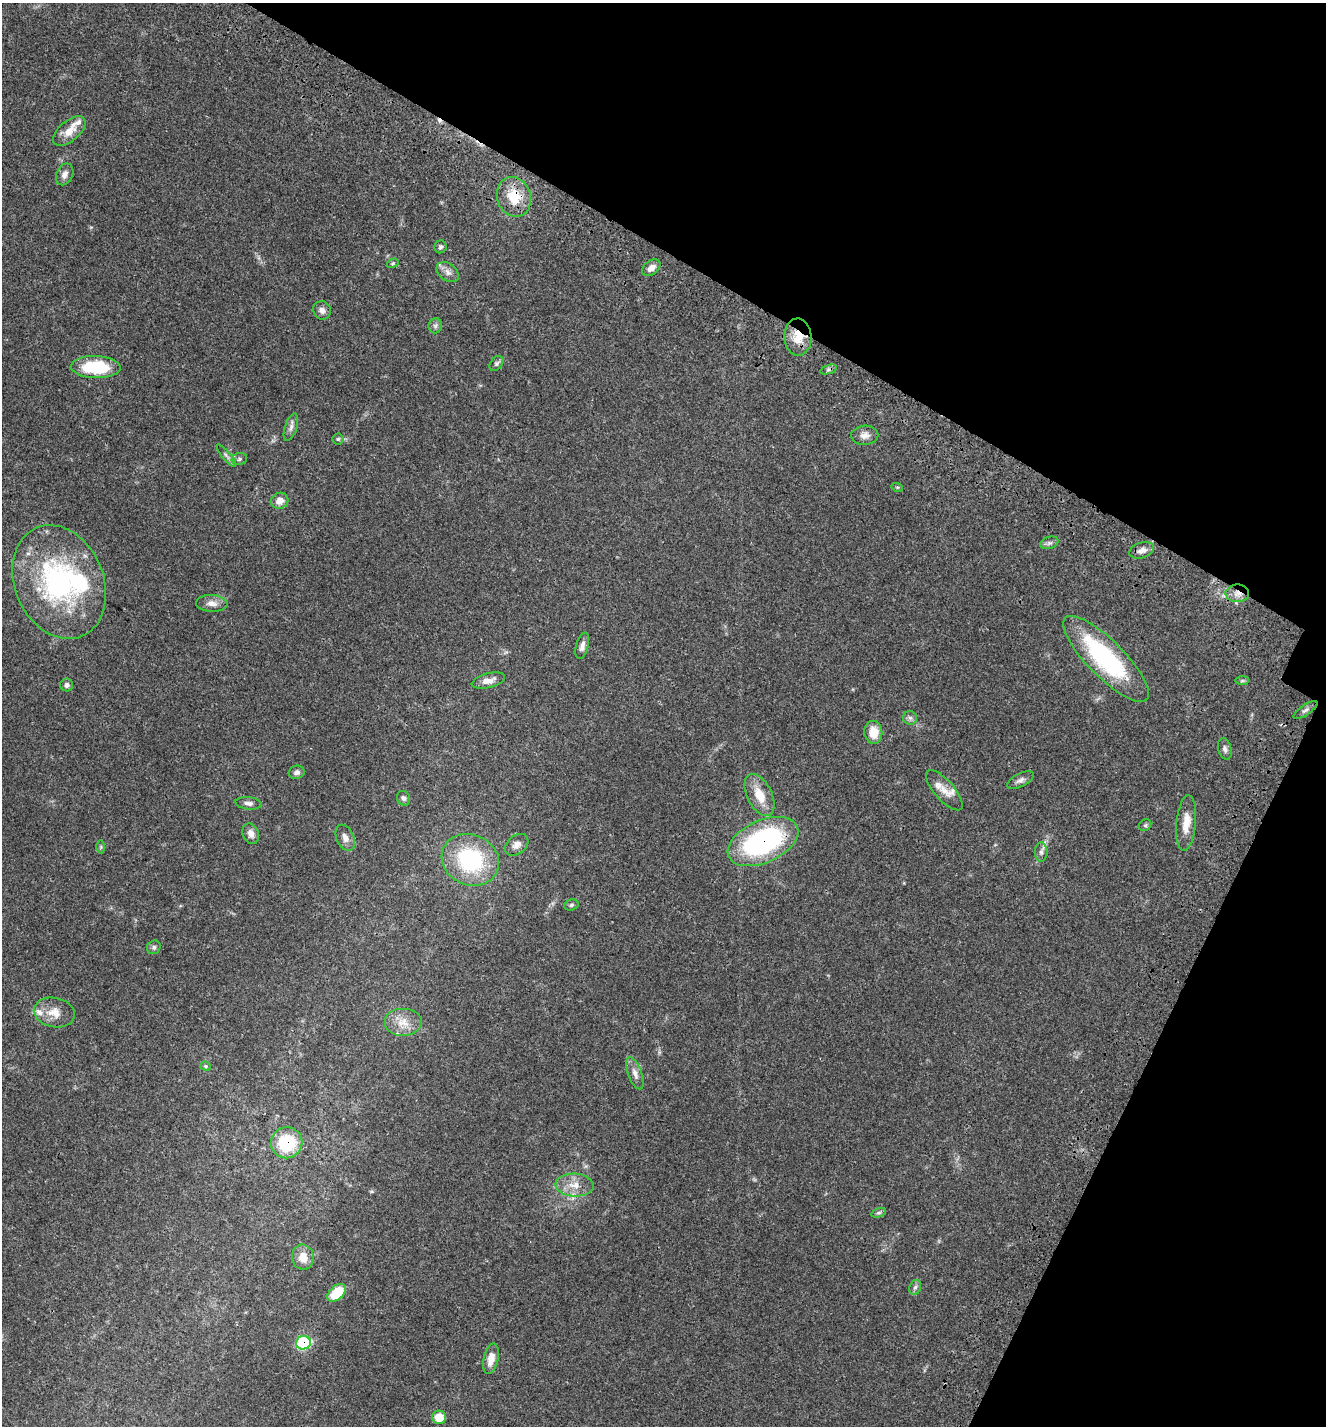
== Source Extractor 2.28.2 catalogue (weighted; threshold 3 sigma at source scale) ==
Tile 8 of 4 x 4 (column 4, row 2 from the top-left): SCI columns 4338-5661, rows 3007-4430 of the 6087 x 5999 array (HDU 1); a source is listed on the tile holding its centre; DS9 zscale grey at full resolution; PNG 1328 x 1428 px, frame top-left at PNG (2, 3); each listed source drawn as its Kron ellipse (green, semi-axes under 4 px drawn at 4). Shown black and unused: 25% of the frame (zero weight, under 3 of 4 exposures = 9% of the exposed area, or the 3 px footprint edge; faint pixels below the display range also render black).
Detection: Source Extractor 2.28.2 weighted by HDU 2 'WHT'; one run over the whole footprint, this tile lists its part. Background 0.0494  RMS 0.0041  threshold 0.0186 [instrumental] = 3 sigma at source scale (4.5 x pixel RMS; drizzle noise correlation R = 1.50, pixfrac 1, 0.0396/0.0396 arcsec/px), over >= 5 px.
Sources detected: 70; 1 cosmic-ray / hot-pixel residue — neither listed nor drawn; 5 inside a brighter listed object's ellipse — not listed separately; the other 64 listed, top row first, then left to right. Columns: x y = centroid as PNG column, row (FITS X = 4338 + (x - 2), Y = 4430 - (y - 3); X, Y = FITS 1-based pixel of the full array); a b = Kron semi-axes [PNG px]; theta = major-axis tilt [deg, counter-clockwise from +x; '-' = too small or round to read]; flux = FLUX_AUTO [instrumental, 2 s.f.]
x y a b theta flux
69 131 19 10 40 5.2
65 174 11 8 66 2.1
514 197 20 16 -72 10
441 247 6 6 - 0.97
393 263 6 4 32 0.49
651 268 10 7 39 2.8
448 272 12 8 -37 2.4
322 310 9 8 - 1.9
435 326 7 6 - 1.1
798 337 18 13 -87 7.1
496 363 8 6 51 1
96 367 25 11 -2 22
828 369 8 3 19 0.76
291 427 14 6 72 1.8
865 435 13 9 2 2.7
338 439 5 5 - 0.64
226 456 14 4 -51 1.2
239 459 8 6 16 0.97
897 487 6 3 -17 0.44
280 501 9 8 - 3.6
1049 543 9 6 18 1.2
1142 550 13 7 17 2.5
59 582 59 44 -67 74
1237 593 12 9 -1 3.2
212 603 15 8 -3 2.9
582 646 13 6 76 1.9
1106 659 58 18 -45 54
488 681 17 7 14 3.1
1242 681 7 4 1 0.6
67 685 6 6 - 1.2
1305 710 14 5 35 1.3
910 718 7 7 - 1.2
873 732 11 9 -83 6.5
1225 749 11 6 -76 1.5
297 772 8 6 16 1.5
1020 780 14 6 27 1.7
944 790 25 9 -49 4.2
759 795 23 12 -64 8.1
403 798 7 6 - 1.1
249 803 13 6 -7 1.5
1186 823 28 9 84 6.3
1145 825 6 5 - 0.68
251 834 10 8 -66 2.5
345 838 14 8 -66 2.7
763 842 37 21 24 69
517 845 13 9 39 2.4
101 847 6 4 89 0.59
1041 852 10 6 -90 1.4
470 860 29 25 -25 37
571 905 7 5 17 0.86
154 947 7 6 - 1
54 1012 21 14 -12 6.1
403 1022 19 14 0 5.6
206 1066 5 4 - 0.55
635 1073 17 7 -70 2.5
287 1143 16 15 - 21
575 1185 19 11 -4 5.5
879 1213 7 4 18 0.76
303 1257 12 11 - 4.7
915 1287 8 5 67 1.1
337 1293 11 6 43 14
303 1343 7 6 - 38
491 1359 15 7 78 4.5
439 1417 7 6 - 6.9
Overlapping masked pixels (flux is a lower limit): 6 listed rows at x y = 514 197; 798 337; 1237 593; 763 842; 287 1143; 303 1343